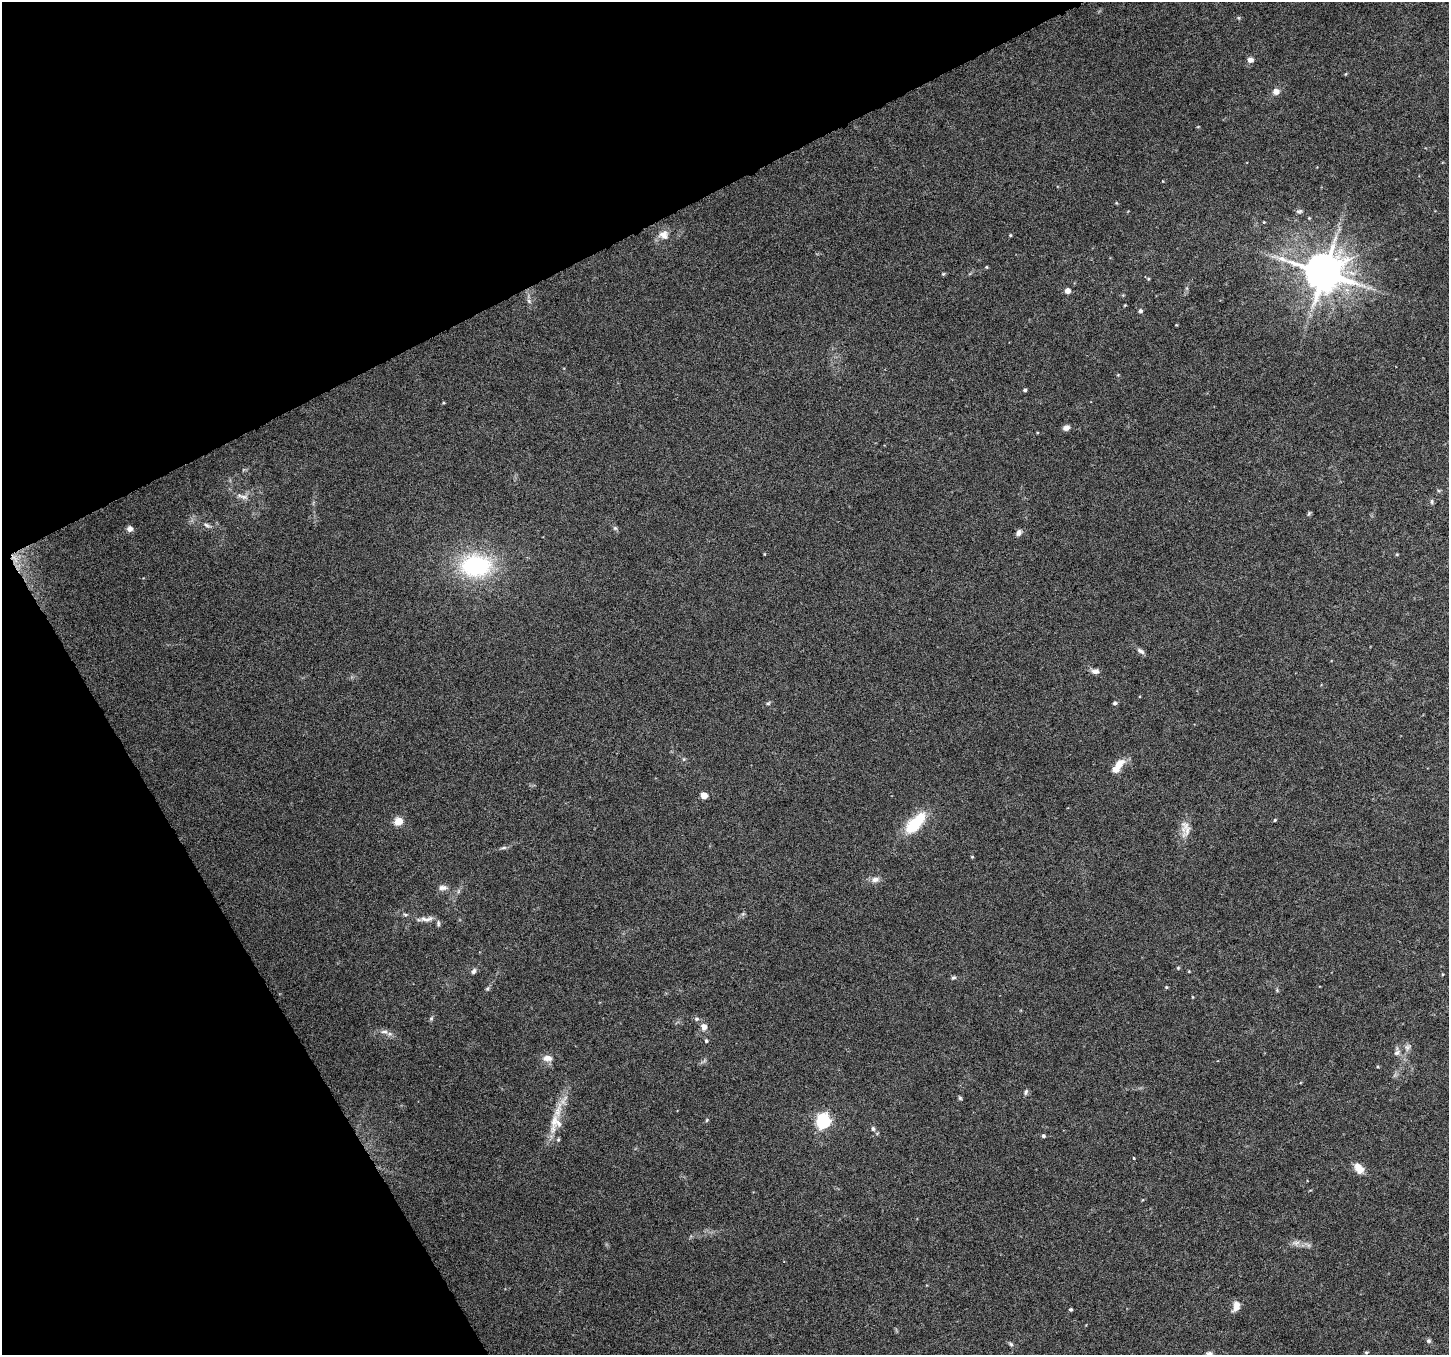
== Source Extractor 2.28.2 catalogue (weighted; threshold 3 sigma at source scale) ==
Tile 5 of 4 x 4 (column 1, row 2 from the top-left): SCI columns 4-1450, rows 2869-4221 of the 5790 x 5677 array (HDU 1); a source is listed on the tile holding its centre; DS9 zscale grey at full resolution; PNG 1451 x 1357 px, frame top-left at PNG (2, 2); no overlay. Shown black and unused: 25% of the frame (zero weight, under 6 of 12 exposures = <1% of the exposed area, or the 3 px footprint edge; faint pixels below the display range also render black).
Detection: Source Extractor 2.28.2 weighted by HDU 2 'WHT'; one run over the whole footprint, this tile lists its part. Background 0.0373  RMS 0.0023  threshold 0.00933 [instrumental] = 3 sigma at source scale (4.09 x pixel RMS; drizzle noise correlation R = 1.36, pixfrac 0.8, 0.0396/0.0396 arcsec/px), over >= 5 px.
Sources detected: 76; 1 too faint to see at this stretch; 1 long thin detection or spike segment (spike, bleed or trail) — not listed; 1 inside a brighter listed object's ellipse — not listed separately; the other 73 listed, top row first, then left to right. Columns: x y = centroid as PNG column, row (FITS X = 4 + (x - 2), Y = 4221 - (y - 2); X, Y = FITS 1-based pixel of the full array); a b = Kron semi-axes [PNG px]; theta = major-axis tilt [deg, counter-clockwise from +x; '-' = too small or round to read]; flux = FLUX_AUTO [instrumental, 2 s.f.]
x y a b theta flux
1250 60 7 6 - 0.98
1276 92 9 8 - 1.1
1299 211 9 5 7 0.47
1309 218 4 3 - 0.2
1264 222 4 3 - 0.17
664 235 14 11 -10 1.9
1010 235 4 4 - 0.23
986 267 4 4 - 0.2
1323 273 12 11 - 730
943 274 5 4 - 0.23
1148 279 5 3 - 0.2
1067 291 5 5 - 1.4
1123 295 4 4 - 0.18
529 301 8 4 -46 0.47
1125 305 4 3 - 0.17
1140 311 5 4 - 0.49
1176 325 4 3 - 0.15
1025 390 4 4 - 0.39
1066 428 8 6 25 0.96
243 497 19 6 -15 1.2
1432 501 8 4 -90 0.36
1309 513 7 4 55 0.29
207 525 11 5 -26 0.65
615 528 6 6 - 0.37
130 529 6 6 - 0.96
1019 533 7 6 - 0.83
1397 554 5 3 - 0.18
476 566 30 22 1 23
1140 651 11 6 -32 0.71
1095 671 9 6 4 0.95
768 703 6 4 29 0.31
1115 703 5 5 - 0.45
684 759 5 4 - 0.25
1118 766 20 8 54 2.9
704 795 5 5 - 3.7
1275 820 4 3 - 0.22
398 821 9 7 29 2.5
915 823 32 13 48 7.8
1185 829 24 12 -88 2.5
504 848 8 4 9 0.42
972 857 4 4 - 0.2
875 879 11 7 5 1.1
443 888 11 6 0 0.96
405 914 6 4 -19 0.3
426 919 20 7 4 1.4
1178 968 5 4 - 0.25
474 971 8 6 65 0.57
1189 971 4 4 - 0.16
953 977 7 5 30 0.36
1166 987 4 4 - 0.22
487 989 6 4 19 0.3
431 1018 7 5 69 0.34
696 1019 7 5 0 0.45
704 1027 8 7 - 1.2
384 1032 11 7 -9 0.99
706 1041 5 4 - 0.3
1407 1047 8 8 - 0.76
1397 1053 10 7 31 0.8
548 1058 13 8 -7 1.5
1026 1092 9 5 66 0.43
960 1098 5 5 - 0.3
707 1120 6 3 70 0.23
823 1121 6 6 - 43
873 1129 6 5 - 0.4
1043 1136 4 4 - 0.43
1134 1158 3 3 - 0.16
1359 1168 14 9 -54 2.1
1296 1243 13 6 5 1.1
1236 1306 12 7 78 1.7
1071 1309 4 3 - 0.36
1429 1341 6 5 - 0.45
1011 1344 7 5 -37 0.4
1366 1352 6 3 8 0.24